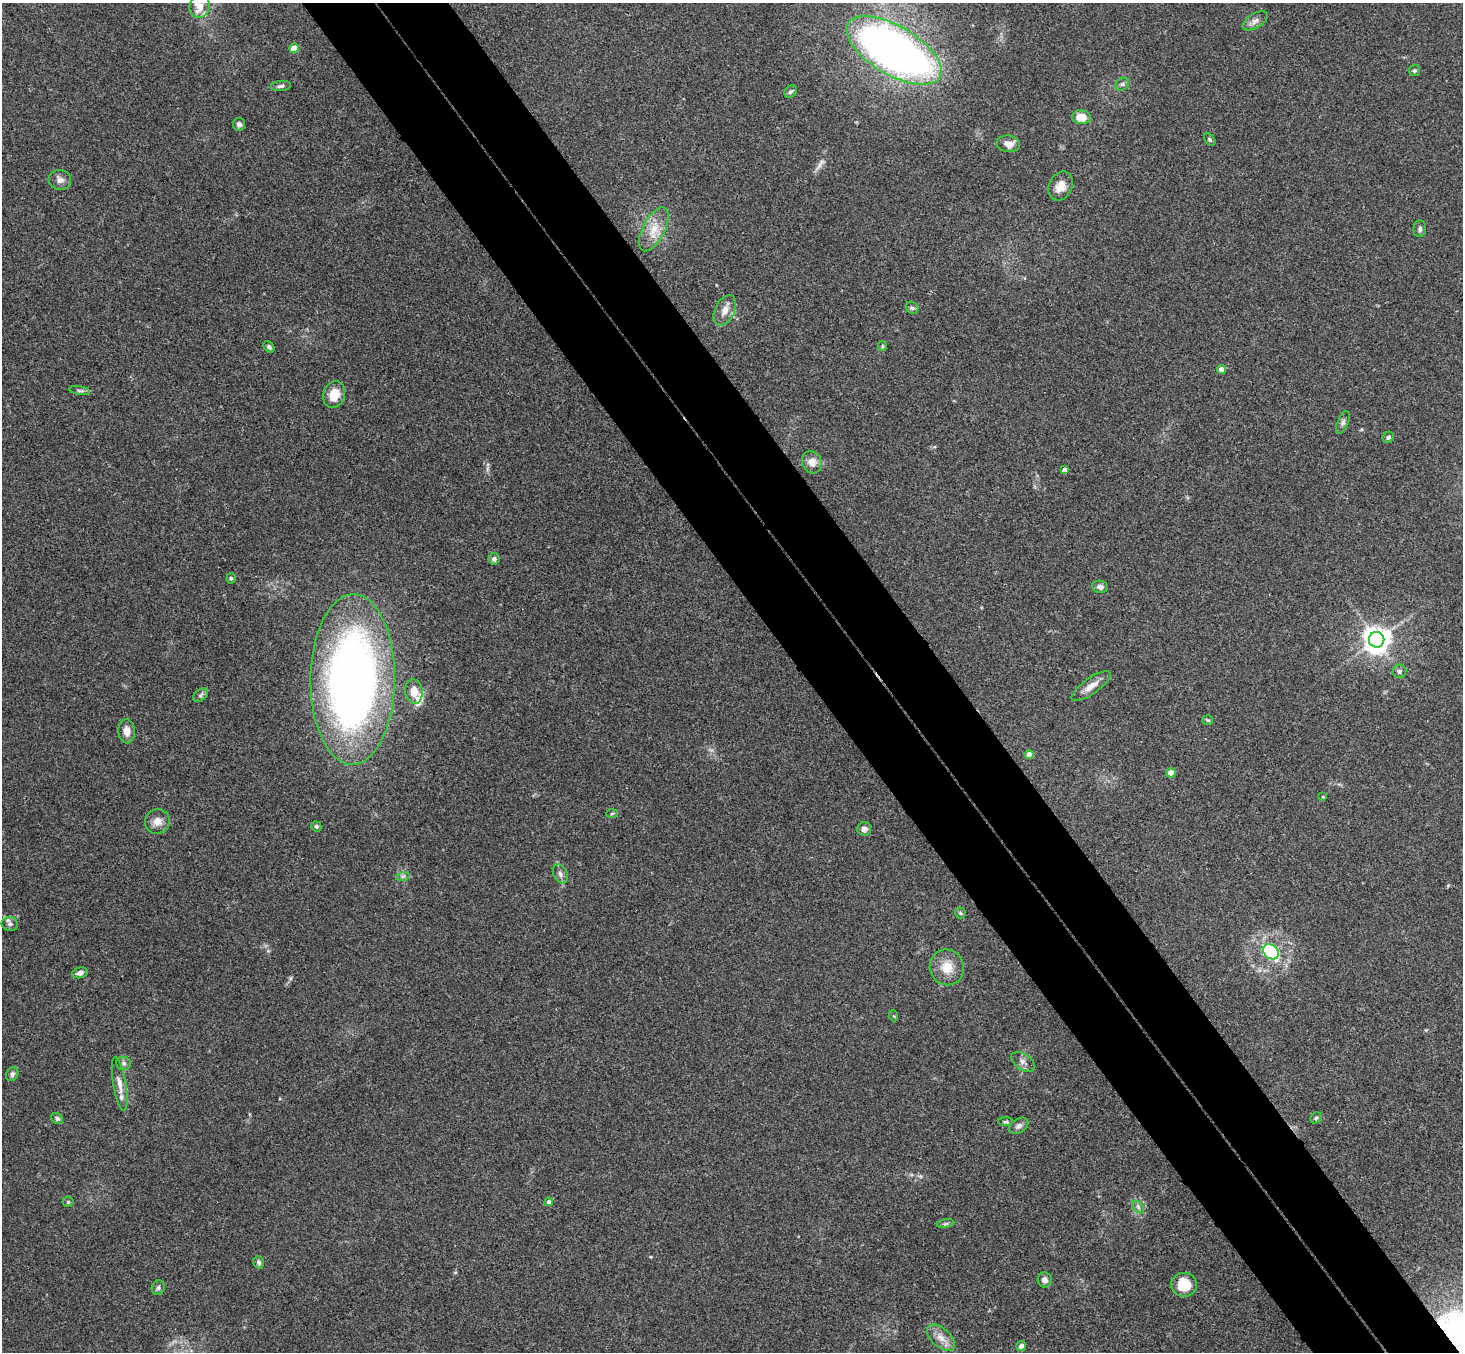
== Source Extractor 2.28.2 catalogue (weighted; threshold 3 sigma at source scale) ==
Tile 6 of 4 x 4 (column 2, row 2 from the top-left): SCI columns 1515-2975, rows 3033-4382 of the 5946 x 5927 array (HDU 1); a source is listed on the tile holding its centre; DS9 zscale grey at full resolution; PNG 1465 x 1354 px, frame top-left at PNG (2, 3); each listed source drawn as its Kron ellipse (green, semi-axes under 4 px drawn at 4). Shown black and unused: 10% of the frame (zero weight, under 3 of 4 exposures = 6% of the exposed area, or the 3 px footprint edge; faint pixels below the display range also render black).
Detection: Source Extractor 2.28.2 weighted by HDU 2 'WHT'; one run over the whole footprint, this tile lists its part. Background 0.208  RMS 0.0083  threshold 0.0373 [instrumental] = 3 sigma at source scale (4.5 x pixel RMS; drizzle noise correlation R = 1.50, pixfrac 1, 0.05/0.05 arcsec/px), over >= 5 px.
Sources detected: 73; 1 long thin detection or spike segment (spike, bleed or trail) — neither listed nor drawn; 1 inside a brighter listed object's ellipse — not listed separately; the other 71 listed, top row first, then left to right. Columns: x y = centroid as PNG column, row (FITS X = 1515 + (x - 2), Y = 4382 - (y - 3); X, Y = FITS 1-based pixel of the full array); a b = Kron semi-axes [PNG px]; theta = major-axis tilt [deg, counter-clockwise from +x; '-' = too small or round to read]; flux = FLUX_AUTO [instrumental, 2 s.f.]
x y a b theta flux
200 6 11 10 - 12
1255 21 14 7 31 4.5
294 48 5 4 - 14
894 50 53 24 -30 510
1414 71 5 5 - 1.5
1122 84 7 5 44 1.8
281 86 10 5 7 2.3
791 91 7 5 44 1.8
1081 117 9 7 -5 11
239 124 6 6 - 3
1210 139 7 4 -49 1.3
1008 144 12 8 -7 6.3
60 180 11 10 - 4.5
1061 186 15 11 66 8.8
654 229 24 11 62 14
1420 229 8 6 86 2.3
912 308 7 5 -41 1.8
725 310 16 9 63 7.3
882 346 5 4 - 1.1
269 347 6 4 -47 1.9
1222 369 4 4 - 8.5
80 391 10 3 -9 1.7
334 395 13 11 73 14
1343 422 12 5 66 2.5
1388 437 6 5 - 1.5
812 462 11 9 -65 7.7
1064 470 4 4 - 3.6
494 559 6 5 - 2.4
231 578 5 5 - 1.4
1100 587 8 6 -10 3.5
1377 640 8 7 - 940
1399 671 7 6 - 2.1
353 679 85 42 89 590
1091 686 23 8 35 8.4
414 691 12 8 -82 9.9
200 695 8 5 37 2.1
1208 720 5 5 - 1.1
127 731 12 8 -87 6.9
1029 755 4 4 - 9.8
1171 773 4 4 - 12
1323 797 4 2 - 0.58
612 814 6 4 4 1
157 821 12 12 - 7.1
316 826 5 5 - 1.6
864 829 7 7 - 3.6
560 874 10 7 -64 3.3
403 876 7 4 18 1.7
960 913 5 5 - 1.2
10 924 8 7 - 2.8
1271 952 8 6 -42 80
947 967 18 17 - 15
80 973 8 5 14 3.3
894 1016 5 3 - 0.8
1023 1062 13 8 -33 4.3
124 1063 7 6 - 2.4
12 1074 7 6 - 2.2
120 1084 27 6 -80 8
1316 1118 6 5 - 1.4
57 1119 6 5 - 2.1
1006 1122 7 3 0 1.3
1019 1126 10 7 32 3.3
68 1202 5 5 - 1.2
549 1202 4 4 - 2.6
1138 1207 7 4 -46 1.9
946 1224 9 4 9 1.6
259 1262 6 5 - 2.1
1045 1280 7 7 - 4.4
1184 1285 13 12 - 21
158 1288 7 6 - 2.2
941 1338 17 9 -41 7.8
1021 1346 5 5 - 3.8